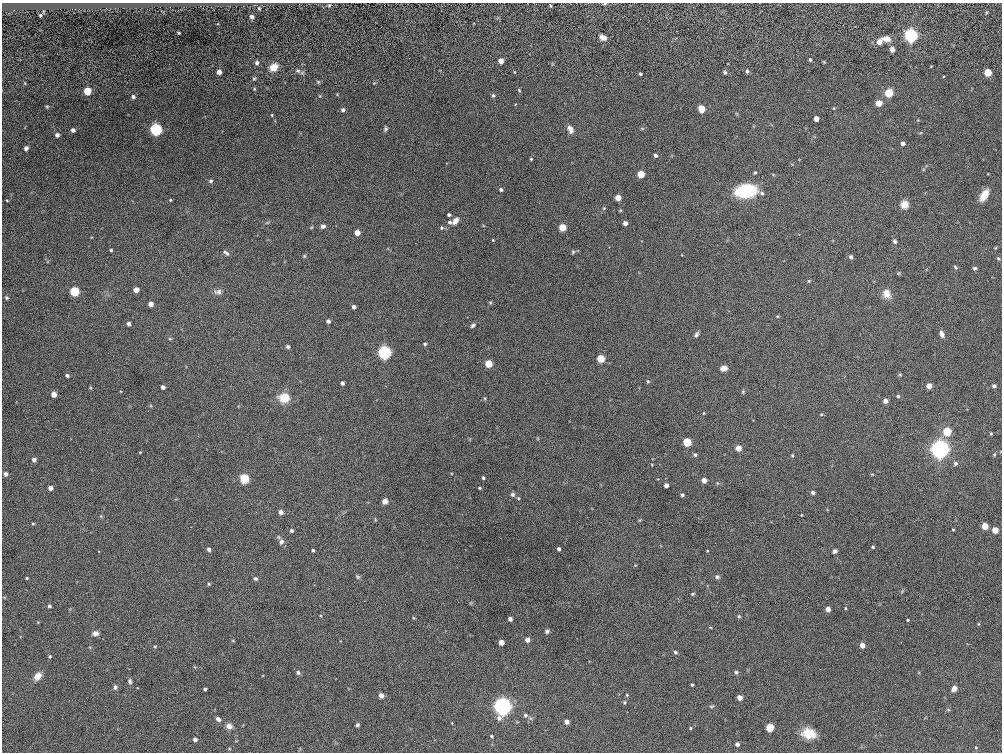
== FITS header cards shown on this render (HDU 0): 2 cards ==
NAXIS1  =                 1000
NAXIS2  =                  750

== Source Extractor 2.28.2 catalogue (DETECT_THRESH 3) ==
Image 1000 x 750 px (HDU 0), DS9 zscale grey, 1 PNG px = 1 image px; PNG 1004 x 754 px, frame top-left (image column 1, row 750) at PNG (2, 3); no overlay
Background -0.0664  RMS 2.3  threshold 6.89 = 3 sigma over >= 5 px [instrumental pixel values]
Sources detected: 207; all 207 listed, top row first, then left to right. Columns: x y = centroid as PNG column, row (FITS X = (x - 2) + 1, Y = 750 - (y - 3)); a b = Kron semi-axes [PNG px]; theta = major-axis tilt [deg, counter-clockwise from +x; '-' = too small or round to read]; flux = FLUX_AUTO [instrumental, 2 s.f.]
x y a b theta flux
605 4 5 3 - 180
329 5 6 4 67 230
550 6 6 3 -80 160
259 8 6 5 - 240
40 15 3 3 - 220
252 17 5 5 - 440
179 33 3 2 - 130
911 35 5 5 - 71000
603 37 8 6 -29 760
886 39 9 7 -5 1100
879 42 7 5 61 990
892 49 4 4 - 850
810 60 4 3 - 200
501 61 4 4 - 1800
824 62 4 3 - 130
257 63 5 5 - 370
274 67 9 7 36 1800
298 71 8 5 -17 440
747 71 4 4 - 330
219 72 4 4 - 1200
514 72 4 3 - 110
725 72 5 4 - 260
988 72 5 4 - 7100
640 74 3 3 - 240
254 79 5 4 - 190
318 82 5 4 - 210
25 83 5 3 - 150
374 83 4 4 - 130
254 89 4 3 - 120
519 90 4 3 - 140
87 91 5 4 - 6600
889 93 5 4 - 10000
493 95 5 5 - 270
320 96 5 3 - 130
133 97 4 4 - 390
879 103 6 5 - 1400
47 107 5 4 - 180
701 108 5 4 - 4900
834 108 4 3 - 120
343 110 4 4 - 420
272 115 4 3 - 130
816 119 4 4 - 1600
156 129 5 5 - 45000
385 129 7 5 67 290
570 129 9 6 -68 810
73 130 4 4 - 680
57 135 5 5 - 430
903 143 4 4 - 690
26 148 5 4 - 520
655 155 4 3 - 420
531 159 3 3 - 160
755 172 4 3 - 210
641 174 4 4 - 5500
211 181 5 4 - 350
501 190 4 3 - 340
746 191 19 11 5 8700
762 193 6 5 - 300
984 195 12 6 58 2100
618 198 4 4 - 2700
7 200 4 3 - 130
170 200 4 3 - 150
904 204 8 8 - 1300
604 208 5 4 - 160
449 215 4 3 - 340
455 221 7 5 56 1100
449 222 5 5 - 310
267 223 6 3 19 160
625 223 4 4 - 890
323 226 6 5 - 470
562 227 5 4 - 5300
442 228 5 5 - 220
357 233 4 4 - 1900
493 240 3 3 - 120
895 241 6 5 - 310
995 248 5 3 - 130
111 250 3 3 - 210
573 252 6 4 68 210
226 253 8 4 -42 360
304 256 5 4 - 180
851 257 5 4 - 410
998 258 5 4 - 190
955 267 6 4 -52 240
975 268 5 4 - 290
899 273 6 3 71 140
809 281 5 4 - 170
136 290 4 4 - 1700
74 291 5 4 - 16000
218 292 12 7 5 640
887 294 12 10 -65 1300
6 298 5 4 - 220
490 302 5 4 - 180
151 304 4 4 - 1400
354 307 4 4 - 660
777 316 5 3 - 140
328 321 4 4 - 570
129 324 4 4 - 670
473 325 6 4 44 340
696 334 7 4 57 360
942 334 7 5 -71 610
170 339 6 4 0 160
425 344 5 4 - 250
288 347 4 4 - 360
384 352 5 5 - 66000
601 359 5 4 - 7100
489 364 4 4 - 5800
724 368 6 5 - 950
900 374 5 3 - 150
67 375 4 3 - 400
648 381 4 4 - 220
342 383 4 3 - 480
929 386 4 4 - 2200
994 386 4 4 - 460
163 387 4 4 - 670
743 392 4 4 - 160
54 394 4 4 - 2100
898 396 4 4 - 250
284 398 8 7 - 4000
485 398 5 3 - 170
885 401 4 4 - 1000
704 413 4 2 - 100
821 414 5 4 - 170
947 432 5 4 - 9100
991 434 3 3 - 150
687 442 5 4 - 9800
739 448 4 4 - 2600
940 449 6 6 - 150000
140 452 4 3 - 130
695 455 5 4 - 290
792 455 5 4 - 200
994 455 4 4 - 160
34 460 4 4 - 860
955 463 6 5 - 300
652 465 4 2 - 100
5 474 5 4 - 400
872 474 4 4 - 140
483 478 3 3 - 270
244 479 5 4 - 18000
704 480 4 4 - 1300
666 485 4 4 - 980
50 488 4 4 - 1100
479 488 4 3 - 170
813 492 4 4 - 430
513 494 6 5 - 360
682 495 3 3 - 330
518 498 4 4 - 170
385 501 6 5 - 640
281 512 4 4 - 1100
801 515 3 2 - 94
33 524 3 3 - 160
985 526 4 4 - 3900
953 529 3 2 - 130
995 530 4 4 - 2900
291 531 4 4 - 310
281 542 9 6 56 460
873 547 4 3 - 180
209 549 5 4 - 480
559 549 4 3 - 500
313 550 3 3 - 240
835 551 4 4 - 430
358 577 6 5 - 210
717 577 6 5 - 350
27 578 3 3 - 170
255 579 6 5 - 300
209 584 4 4 - 180
693 594 5 3 - 190
49 606 3 3 - 340
845 608 5 3 - 140
828 609 4 4 - 1300
739 616 5 4 - 190
414 618 4 3 - 150
510 619 4 4 - 730
908 620 3 2 - 150
978 624 5 3 - 140
547 631 5 4 - 320
95 633 8 6 3 630
527 640 4 4 - 1000
501 642 4 4 - 1900
862 645 4 4 - 1500
155 646 5 4 - 180
675 652 5 4 - 250
50 656 4 4 - 190
298 672 4 4 - 400
736 672 5 4 - 250
38 676 8 6 50 1500
130 681 7 5 -76 320
692 685 3 3 - 200
115 687 5 5 - 440
205 689 3 3 - 350
954 689 7 5 49 670
381 695 4 4 - 1400
627 695 4 4 - 160
740 697 4 4 - 1500
624 702 5 4 - 220
502 706 6 6 - 130000
711 706 7 4 0 220
525 715 5 5 - 370
218 719 5 4 - 620
566 722 4 4 - 980
357 725 4 4 - 290
229 726 8 7 - 780
690 728 4 3 - 190
770 728 5 4 - 7600
809 733 14 10 -12 3200
492 736 3 3 - 190
195 739 4 4 - 610
737 744 4 4 - 680
976 747 4 3 - 130
At the frame edge (FLAGS 8, measured only in part): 1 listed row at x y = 605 4